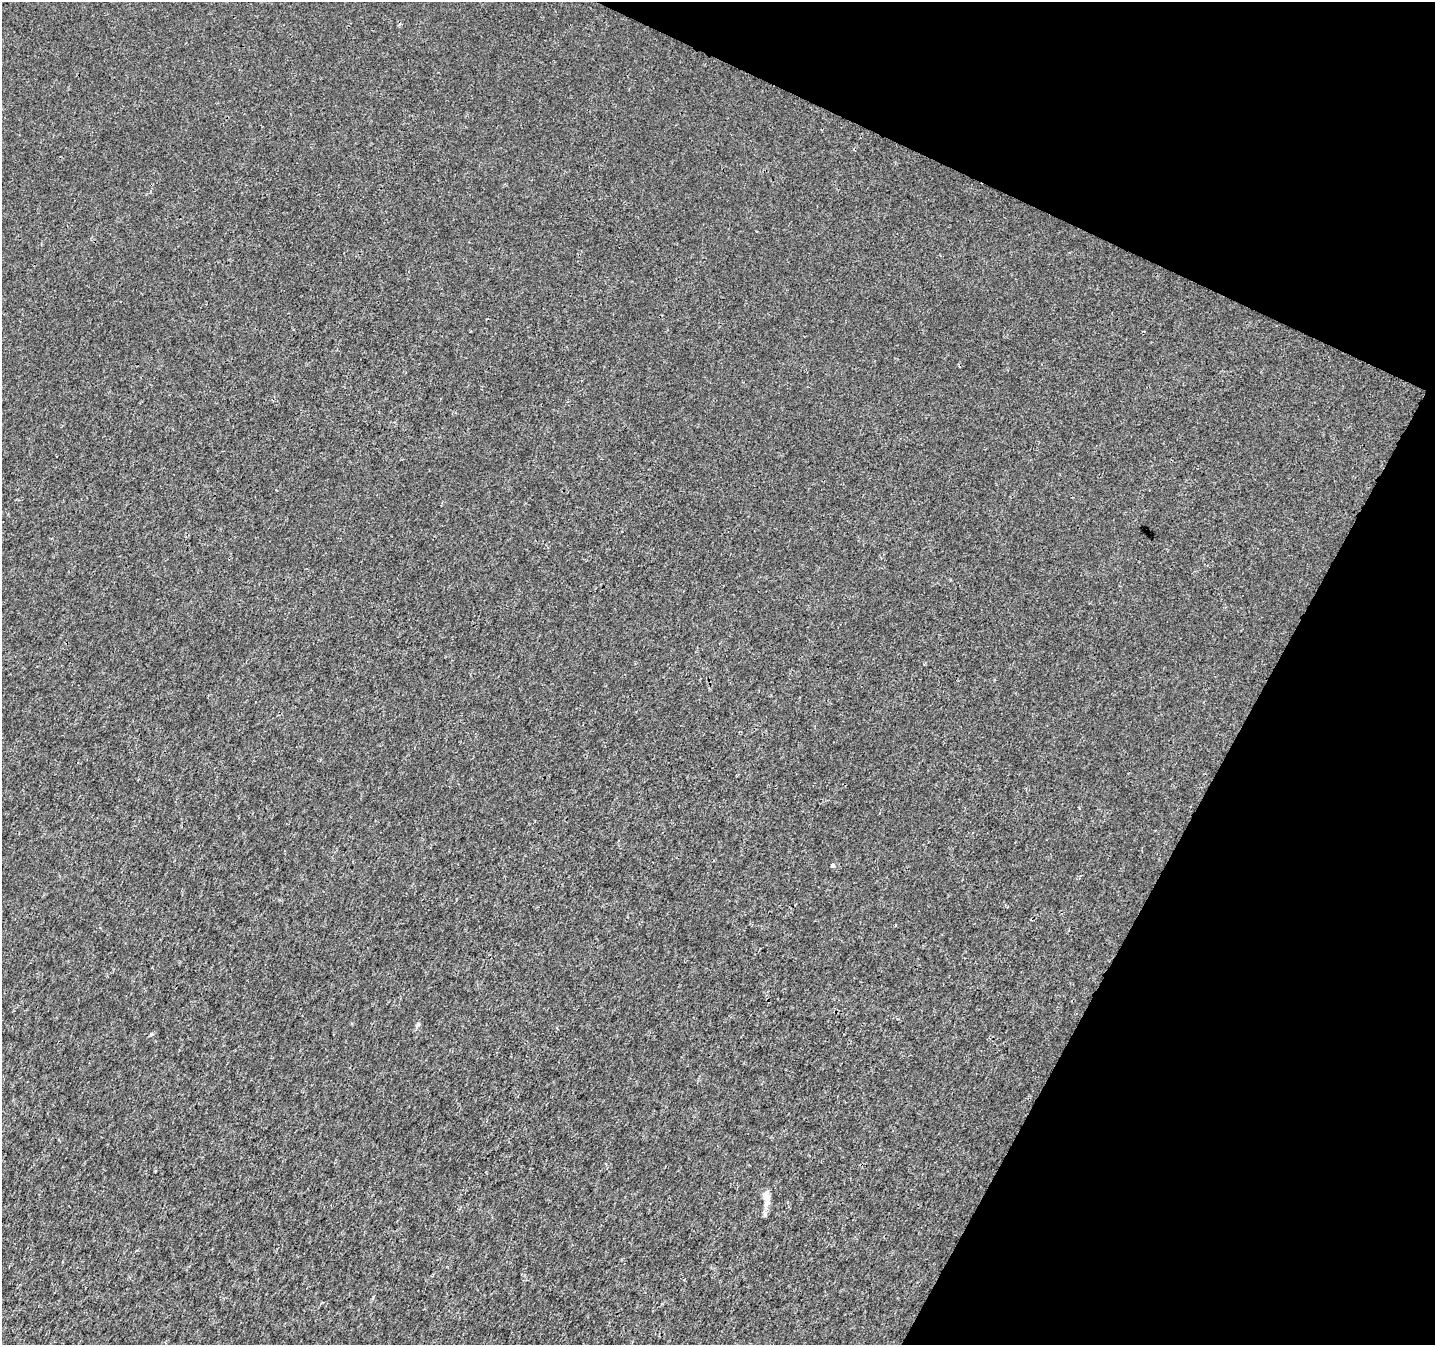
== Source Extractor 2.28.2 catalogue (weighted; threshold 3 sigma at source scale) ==
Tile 8 of 4 x 4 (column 4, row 2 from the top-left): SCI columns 4302-5734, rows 2891-4233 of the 5744 x 5846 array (HDU 1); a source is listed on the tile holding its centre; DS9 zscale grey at full resolution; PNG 1437 x 1347 px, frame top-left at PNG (2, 2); no overlay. Shown black and unused: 22% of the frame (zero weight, under 3 of 4 exposures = <1% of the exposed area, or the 3 px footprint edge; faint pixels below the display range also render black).
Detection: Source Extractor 2.28.2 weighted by HDU 2 'WHT'; one run over the whole footprint, this tile lists its part. Background 1.20e-04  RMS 0.0019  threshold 0.00848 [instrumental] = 3 sigma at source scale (4.5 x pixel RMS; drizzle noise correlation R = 1.50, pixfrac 1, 0.0396/0.0396 arcsec/px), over >= 5 px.
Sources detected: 4; all 4 listed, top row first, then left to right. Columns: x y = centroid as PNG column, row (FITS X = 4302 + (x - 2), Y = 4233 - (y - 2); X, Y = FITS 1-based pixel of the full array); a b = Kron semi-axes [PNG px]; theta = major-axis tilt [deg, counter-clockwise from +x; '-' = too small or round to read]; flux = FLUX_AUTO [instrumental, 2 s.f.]
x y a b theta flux
833 865 5 5 - 0.41
418 1024 6 5 - 0.31
151 1034 5 4 - 0.23
766 1197 20 8 -84 2.3